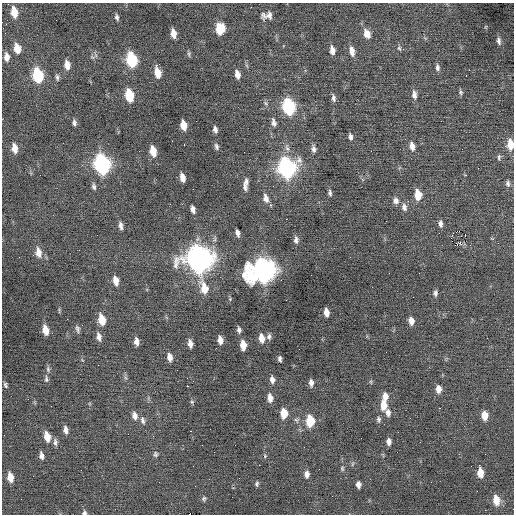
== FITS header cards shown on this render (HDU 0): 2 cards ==
NAXIS1  =                  512 / Axis length
NAXIS2  =                  512 / Axis length

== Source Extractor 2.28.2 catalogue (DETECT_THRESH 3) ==
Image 512 x 512 px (HDU 0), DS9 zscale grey, 1 PNG px = 1 image px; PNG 516 x 516 px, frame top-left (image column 1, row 512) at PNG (2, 3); no overlay
Background -0.00136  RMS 0.87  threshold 2.61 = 3 sigma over >= 5 px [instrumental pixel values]
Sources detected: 140; all 140 listed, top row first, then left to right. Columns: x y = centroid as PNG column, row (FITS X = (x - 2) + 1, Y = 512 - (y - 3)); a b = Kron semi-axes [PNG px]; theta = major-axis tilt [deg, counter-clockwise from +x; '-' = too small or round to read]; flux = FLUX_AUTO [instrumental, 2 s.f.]
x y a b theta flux
14 12 10 6 -80 830
267 15 13 7 7 370
117 17 8 4 -75 140
6 24 2 2 - 26
220 29 9 7 -88 1400
5 33 2 2 - 55
173 33 8 5 -78 480
367 34 12 8 -67 480
499 41 10 5 -78 200
17 48 10 6 -78 710
399 48 7 5 -73 110
403 49 4 4 - 66
332 50 8 5 -82 360
352 51 12 6 -79 420
189 54 8 4 83 99
7 57 9 6 -85 360
132 59 10 7 -79 4300
67 65 10 6 -82 480
156 65 3 2 - 200
437 67 9 5 -80 190
469 70 3 2 - 72
158 73 10 6 -78 730
237 74 8 5 -76 390
38 75 10 7 -79 3700
466 75 3 2 - 71
57 77 9 5 -85 150
460 92 7 6 - 120
129 95 10 6 -79 2000
414 95 12 6 -83 290
333 98 9 5 -81 180
289 107 11 7 -77 6200
74 122 8 5 -84 160
274 122 11 6 -78 240
183 125 8 5 -78 680
215 130 6 4 -79 200
350 137 8 5 -83 180
184 144 3 2 - 57
510 144 10 6 -86 820
412 146 10 6 -77 390
505 146 3 3 - 110
216 147 8 5 -74 160
14 148 10 6 -80 500
313 149 10 6 -84 210
153 151 9 6 -78 840
499 157 8 4 88 110
102 164 11 8 -78 13000
287 168 12 9 -83 16000
478 168 3 2 - 89
182 177 8 5 -77 390
246 182 10 6 -87 230
508 184 8 6 -88 170
94 186 9 5 -75 150
245 187 10 5 -69 200
330 193 7 4 -88 140
418 195 10 6 -84 1000
266 198 11 7 -76 330
396 201 9 8 - 280
404 207 11 7 -73 270
193 209 7 4 -73 260
286 219 2 2 - 100
440 224 8 5 -86 220
121 226 10 5 -80 220
458 231 4 2 - 160
237 233 7 4 -74 220
465 235 3 2 - 52
451 238 3 2 - 240
296 240 10 6 -86 220
461 244 6 4 -45 130
38 252 13 8 -82 500
19 257 2 2 - 81
199 259 13 12 - 50000
263 271 14 12 17 35000
419 273 2 2 - 26
116 281 10 6 -79 460
204 288 16 8 -73 940
435 293 8 6 86 170
230 299 4 4 - 63
59 310 8 3 86 69
326 312 7 4 -83 380
102 320 10 6 -79 940
411 321 8 6 -80 370
77 329 10 5 -71 150
45 330 9 5 -77 640
239 330 8 5 -82 160
269 336 8 6 87 180
99 337 11 6 -80 290
261 338 9 6 -81 520
220 340 8 5 -81 350
136 341 8 5 -80 290
190 344 8 4 -81 300
243 345 8 5 -85 700
169 357 9 6 -80 330
280 359 5 3 - 140
98 365 2 2 - 110
48 369 8 5 -89 140
187 378 3 2 - 43
46 379 9 5 -90 140
272 380 8 6 -79 270
371 382 6 3 -72 63
311 383 8 5 -88 240
5 385 8 4 -68 120
187 386 2 2 - 510
438 389 8 6 89 410
385 396 9 6 86 430
270 398 9 6 -83 400
192 402 5 5 - 88
383 405 10 7 -88 710
51 406 2 2 - 76
440 408 3 2 - 85
284 413 9 6 -88 910
388 413 10 7 -76 250
485 415 8 6 -85 710
134 416 10 7 -80 310
379 419 8 5 -90 130
142 420 11 6 -76 210
296 420 7 7 - 140
310 421 9 7 -89 1700
210 429 2 2 - 74
65 430 8 5 -82 290
190 431 2 2 - 48
4 435 2 2 - 28
47 437 10 6 -78 730
55 442 8 4 -83 190
389 442 6 4 -89 250
202 445 2 2 - 67
214 452 2 2 - 33
155 454 7 6 - 130
41 456 8 5 -81 240
265 456 5 5 - 83
352 464 6 3 71 77
342 468 7 5 -76 98
319 469 2 2 - 53
480 472 9 6 -84 710
307 474 8 6 88 270
10 477 9 5 -79 600
257 484 6 5 - 100
358 485 6 5 - 250
204 499 7 6 - 110
496 500 10 7 -81 830
84 513 6 5 - 130
At the frame edge (FLAGS 8, measured only in part): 3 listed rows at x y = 14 12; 510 144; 84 513